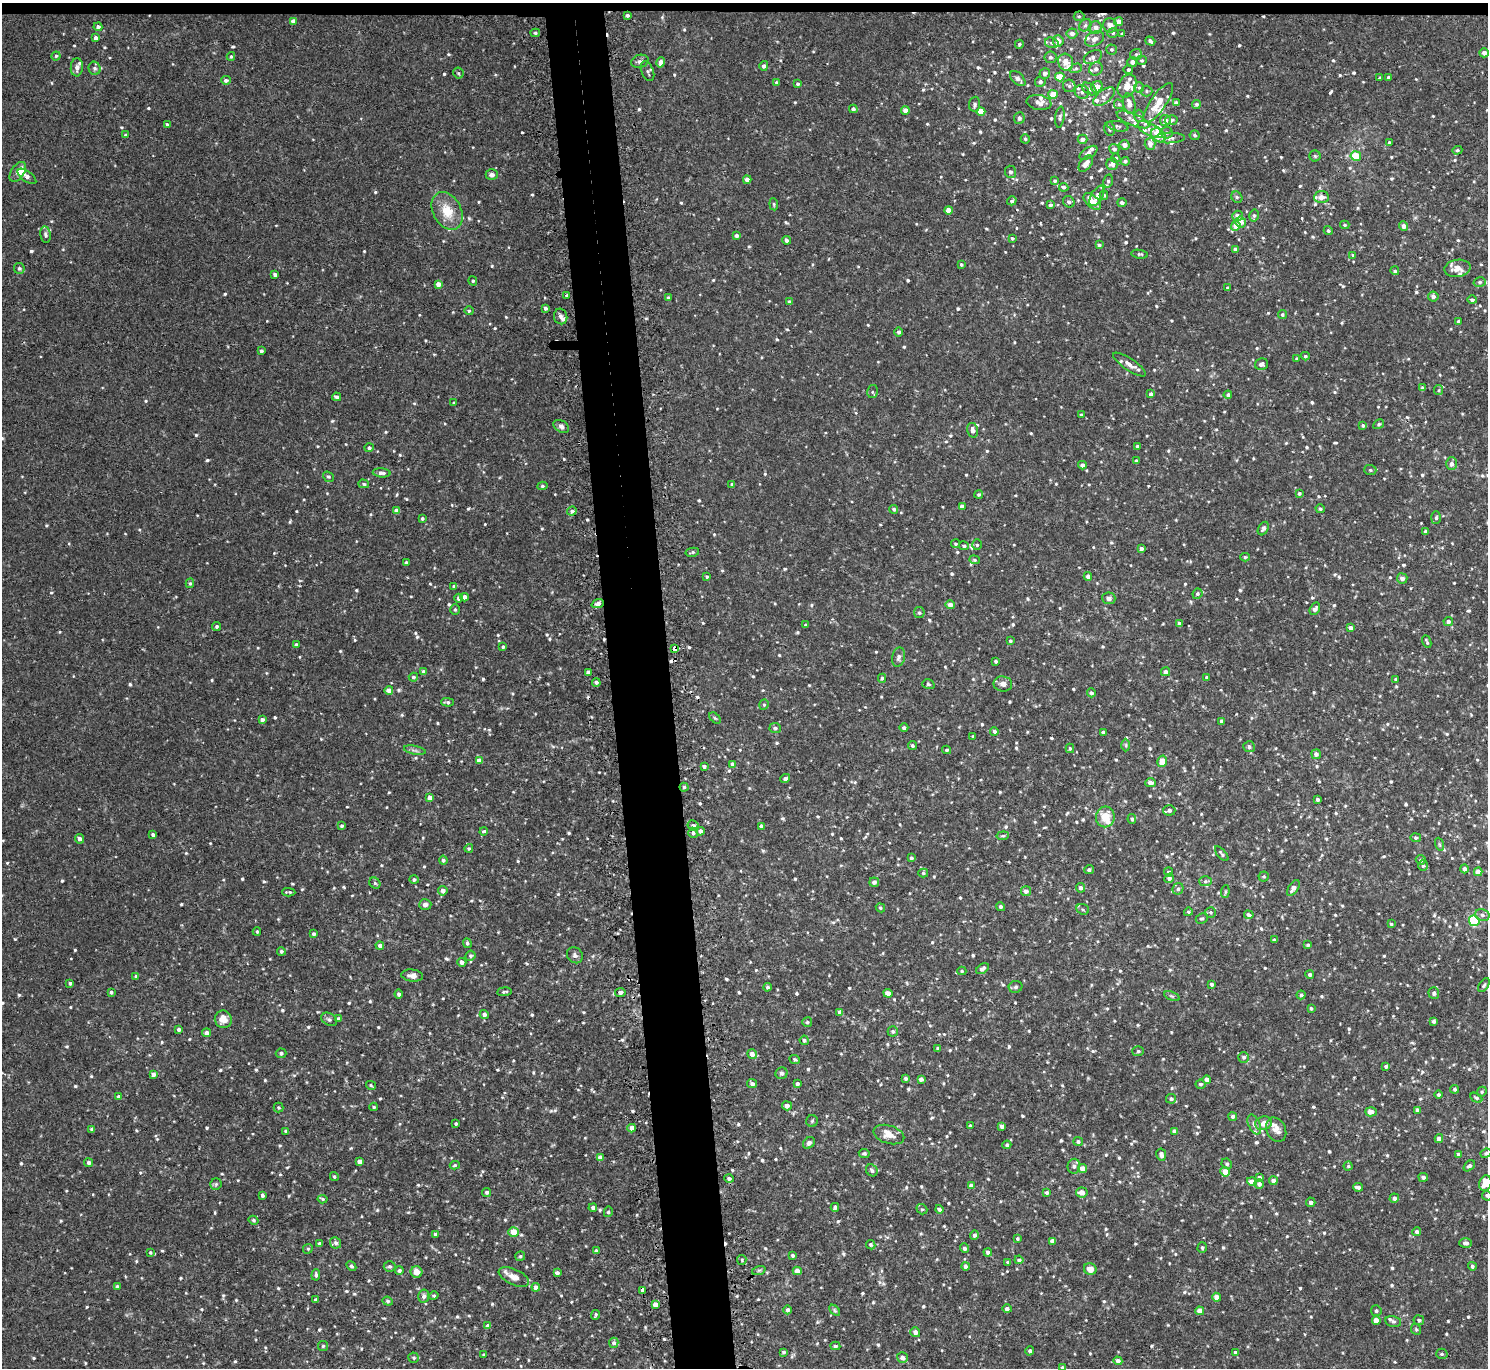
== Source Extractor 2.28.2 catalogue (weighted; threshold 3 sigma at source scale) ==
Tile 2 of 3 x 3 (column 2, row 1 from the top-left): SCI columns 1514-2999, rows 2864-4229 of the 4514 x 4445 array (HDU 1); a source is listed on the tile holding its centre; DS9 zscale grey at full resolution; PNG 1490 x 1370 px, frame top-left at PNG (2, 3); each listed source drawn as its Kron ellipse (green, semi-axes under 4 px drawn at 4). Shown black and unused: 5% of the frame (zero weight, under 2 of 3 exposures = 3% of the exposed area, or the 3 px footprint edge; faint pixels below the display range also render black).
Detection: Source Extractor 2.28.2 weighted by HDU 2 'WHT'; one run over the whole footprint, this tile lists its part. Background 0.0229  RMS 0.0074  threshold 0.0333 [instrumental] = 3 sigma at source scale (4.5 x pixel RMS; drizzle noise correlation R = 1.50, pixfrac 1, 0.05/0.05 arcsec/px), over >= 5 px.
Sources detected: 1018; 8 cosmic-ray / hot-pixel residue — neither listed nor drawn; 36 inside a brighter listed object's ellipse — not listed separately; of the other 974, all 500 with FLUX_AUTO >= 1.02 (the completeness limit of this list) listed and drawn (474 fainter detections not listed), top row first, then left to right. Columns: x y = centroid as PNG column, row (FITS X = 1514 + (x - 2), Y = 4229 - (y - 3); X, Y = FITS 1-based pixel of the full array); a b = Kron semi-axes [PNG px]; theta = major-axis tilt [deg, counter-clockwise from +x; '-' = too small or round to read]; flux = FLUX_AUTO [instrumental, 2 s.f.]
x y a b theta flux
627 15 4 4 - 1.5
1079 16 5 5 - 1
293 21 4 4 - 2.4
1119 22 4 4 - 3.5
1085 25 7 5 45 1.7
1110 25 7 7 - 4
98 27 4 4 - 1.8
1096 27 6 6 - 3.9
535 33 5 4 - 1.3
1072 33 5 5 - 3
1113 33 5 5 - 1.3
1122 34 4 3 - 1.4
96 38 4 3 - 2.6
1095 39 10 7 29 3.6
1058 41 5 5 - 5.9
1150 41 5 3 - 1.4
1052 43 7 5 -15 1.6
1019 44 4 4 - 1.1
1111 49 5 5 - 1.1
1484 53 5 4 - 3.2
1136 54 6 5 - 1.4
56 56 4 4 - 1.1
231 56 4 3 - 1
1050 57 6 6 - 1.8
1093 57 10 6 28 2.4
640 61 9 6 17 2.2
1142 61 5 5 - 1.1
661 62 5 4 - 5.2
1066 62 9 7 -65 6.4
1132 62 5 5 - 2.9
764 66 5 4 - 2
77 67 9 6 85 3.7
95 68 7 6 - 1.7
1076 68 6 4 17 1.3
1096 69 7 6 - 2.7
1128 70 5 4 - 1.5
647 71 10 6 -67 1.6
458 73 5 5 - 1.1
1045 73 5 5 - 3
1060 77 4 4 - 11
1388 77 3 3 - 1.3
1380 78 3 3 - 1
1018 79 9 5 -44 3.1
226 80 5 4 - 2.5
776 82 4 4 - 1.1
1040 82 5 5 - 2
798 84 3 3 - 1.2
1069 86 6 6 - 1.7
1127 86 12 8 64 7.4
1097 87 6 5 - 7.9
1139 87 5 5 - 1.3
1089 89 8 5 -36 1.8
1146 91 6 5 - 1.2
1082 92 7 6 - 3
1053 94 4 4 - 11
1104 97 12 6 37 3.7
1039 102 12 7 -10 4.3
1158 103 23 8 55 12
1176 103 4 4 - 2.7
975 104 7 5 85 1.9
1119 104 5 4 - 1
1129 104 10 6 -77 5.2
1196 104 4 4 - 1.6
853 109 4 4 - 1.9
905 110 4 4 - 4.7
981 112 4 4 - 9.7
1139 116 6 5 - 1.5
1060 117 10 4 82 1.8
1019 118 6 5 - 2.3
1133 119 17 6 -23 4
1165 120 5 5 - 4.5
1171 120 6 5 - 2
167 125 3 3 - 1.2
1118 126 11 5 -11 2
1109 129 7 5 -76 1.7
1150 130 14 6 -27 4.2
1166 133 6 6 - 1.4
125 135 4 3 - 1.1
1158 135 8 6 -41 9.4
1195 135 5 5 - 1.4
1170 138 15 5 2 3.1
1025 139 4 4 - 1.1
1082 139 5 4 - 2.7
1389 143 3 3 - 1
1150 144 6 5 - 4
1125 145 5 5 - 3.2
1114 149 5 5 - 2.2
1457 150 5 4 - 1
1089 153 10 5 33 2.3
1315 156 5 5 - 1.2
1356 156 5 5 - 18
1116 158 5 4 - 1.5
1125 161 4 4 - 1.5
1086 164 9 5 54 5.1
1112 164 6 6 - 3.8
18 172 11 6 55 5.7
1010 172 6 5 - 2
492 175 6 5 - 2.4
27 176 11 5 -36 2.7
747 180 4 4 - 4.4
1055 181 4 3 - 1.5
1108 181 7 4 77 1.5
1064 187 5 4 - 1.6
1104 195 5 4 - 1
1097 196 11 6 61 3
1237 197 6 5 - 1.2
1321 197 7 6 - 5.7
1012 201 5 4 - 1.4
1092 201 10 6 -42 9.3
1069 202 6 5 - 1.8
1122 203 4 4 - 2
774 204 6 4 -82 1
1050 205 4 3 - 2.3
948 210 4 4 - 6.6
447 211 20 14 -61 15
1254 215 6 5 - 1.4
1238 216 5 5 - 4.5
1241 222 5 5 - 5
1345 225 4 3 - 1
1236 226 5 4 - 8.5
1404 226 4 4 - 3.9
1328 230 4 4 - 1.3
45 235 8 5 -81 1.8
736 236 4 3 - 2.1
1012 238 4 3 - 1.1
787 240 4 4 - 2.1
1099 245 4 3 - 1.4
1235 249 4 4 - 2
1140 254 8 4 -10 1.2
1353 255 4 3 - 1.2
961 264 4 3 - 1
19 268 5 5 - 1.3
1457 268 13 8 9 7.4
1395 271 4 4 - 1.2
275 274 4 3 - 1.8
473 281 5 4 - 1.1
1480 282 6 5 - 1.4
438 284 4 4 - 5
1228 288 3 3 - 1
567 295 4 4 - 1.5
1433 296 5 5 - 2.5
668 298 4 3 - 1.6
1472 300 5 4 - 1.5
789 302 3 3 - 1.2
545 308 3 3 - 1.8
469 311 5 4 - 1.3
1282 314 4 4 - 1.3
561 316 8 6 -76 2.3
1459 321 4 3 - 1.7
899 332 4 4 - 1.9
261 351 4 3 - 1.9
1305 356 4 3 - 1.1
1297 359 3 3 - 1.2
1129 364 19 6 -34 5.4
1261 364 7 5 13 2
1422 388 4 4 - 1.2
1439 390 5 4 - 1
872 392 6 5 - 1.4
1151 394 4 3 - 2
1228 395 4 4 - 1.7
337 397 4 4 - 2.7
454 403 4 3 - 1.1
1081 415 4 3 - 1.3
1379 424 6 4 31 1.2
561 426 8 5 -32 2.2
1363 426 4 3 - 1.2
973 430 7 5 -75 3.3
1138 446 3 3 - 2
369 448 4 4 - 1.6
1136 461 4 3 - 1.3
1451 464 6 5 - 2.6
1082 465 4 4 - 3.1
1370 470 6 5 - 1.2
382 473 9 4 -5 2.4
328 477 6 4 -39 1.1
364 484 5 4 - 1.2
732 484 4 4 - 1.2
542 486 5 4 - 1.2
1299 493 3 3 - 1.5
979 494 4 3 - 1.2
962 507 4 4 - 3.4
894 509 5 4 - 1.5
1320 509 4 4 - 1.2
397 510 4 4 - 4.6
572 511 5 4 - 2.1
422 518 4 3 - 1.2
1436 518 6 5 - 1.5
1263 529 7 5 61 1.9
1425 532 4 3 - 2
955 544 4 4 - 1.1
977 545 5 5 - 1.3
964 546 5 4 - 1.4
1141 549 4 4 - 2.7
692 552 7 4 11 1.3
1245 557 4 3 - 1.1
974 560 5 4 - 1.1
406 563 4 3 - 1.9
1088 576 4 4 - 2.6
707 577 4 4 - 1.1
1402 578 5 5 - 3.4
190 583 5 4 - 1.1
454 587 4 3 - 1.9
1197 594 5 4 - 1.6
464 597 4 4 - 3.8
459 598 4 4 - 1.8
1109 598 6 6 - 2.5
598 604 6 4 21 2.9
950 605 4 4 - 4.8
1315 609 7 4 58 2.4
455 610 5 4 - 1.1
919 613 5 5 - 1.4
1448 622 4 4 - 2.4
1179 624 4 4 - 3.4
806 625 3 3 - 1.4
217 626 5 4 - 1.4
1350 628 4 3 - 3.1
1010 641 3 3 - 1.1
1427 642 6 3 -68 1.1
296 645 4 3 - 1.9
503 647 3 3 - 1.1
675 649 4 4 - 6.8
899 657 10 6 77 2.5
996 661 3 3 - 1.5
424 672 4 4 - 2.3
589 672 3 3 - 1.9
1165 672 4 4 - 2.2
413 677 4 4 - 1.6
882 678 4 4 - 1.1
1207 678 4 3 - 1.7
1396 679 4 4 - 1.1
596 682 4 4 - 2
928 684 6 4 -17 1.3
1003 684 9 7 -8 3.4
389 690 4 4 - 4
1091 693 4 4 - 1.7
447 702 6 4 -1 1.3
764 705 5 4 - 1.1
715 718 7 4 -44 1.1
262 719 4 3 - 2.3
1222 721 4 3 - 2
775 728 6 5 - 1.7
904 728 4 4 - 1.5
994 731 4 4 - 2.2
1103 733 4 3 - 2.7
973 736 3 3 - 1.1
1126 745 6 4 -89 1.1
912 746 4 4 - 1.3
1249 747 6 5 - 1.9
1070 748 5 4 - 1
415 750 11 3 -11 1.7
947 750 4 3 - 1.3
1316 754 5 4 - 2.7
479 761 4 4 - 5.5
1162 761 6 5 - 10
733 764 4 4 - 2.7
704 766 3 3 - 2
785 779 5 4 - 1.8
1150 783 5 4 - 4.1
684 787 4 4 - 1.2
430 798 4 4 - 4.4
1317 800 4 3 - 1.6
1169 810 6 5 - 2.3
1105 817 10 9 - 12
1132 819 5 3 - 1.2
341 826 3 3 - 1.4
693 826 6 5 - 2.1
761 826 4 3 - 1.7
484 831 4 4 - 1.7
701 831 4 4 - 2.8
693 833 5 5 - 1.6
153 835 3 3 - 2
1003 836 6 4 8 1
1416 838 5 4 - 1.6
79 839 5 4 - 2.3
1439 844 6 4 -71 1.1
469 848 4 4 - 1.1
1222 854 9 4 -49 1.5
911 858 4 4 - 1.2
443 860 4 4 - 1.5
1421 860 5 4 - 1.4
1423 865 5 4 - 1.3
1464 869 4 4 - 2.4
1089 870 5 4 - 1.7
1169 872 4 4 - 1.4
1478 872 4 4 - 6.3
923 873 5 4 - 1.1
1264 876 5 5 - 1.1
1169 878 5 4 - 2.1
414 879 5 4 - 1.5
1205 881 6 5 - 1.4
874 882 5 4 - 2
375 883 6 5 - 1.4
1081 888 5 4 - 2.5
1293 888 9 5 56 3.4
1178 889 6 5 - 1.6
443 891 5 4 - 3
1026 891 5 5 - 3
289 892 6 2 -3 1.2
1225 892 6 4 85 1.1
425 904 6 5 - 2.5
1000 907 4 4 - 1.5
880 908 5 4 - 1.1
1083 909 6 5 - 1.3
1188 912 4 4 - 1.3
1210 912 5 5 - 1.2
1249 915 5 4 - 1.8
1482 915 7 5 -16 2.1
1202 919 6 4 26 1.2
1474 921 5 5 - 59
1391 924 4 4 - 1
257 932 4 3 - 1
314 934 3 3 - 1.3
1274 940 3 3 - 1.2
467 943 5 4 - 1.5
1308 945 4 3 - 1.1
380 946 4 4 - 2.4
281 951 4 4 - 1.5
575 955 9 7 -49 2.3
470 956 5 5 - 1.4
462 962 4 4 - 2.3
983 969 7 4 36 2.6
962 971 4 4 - 1.1
1310 974 4 4 - 2
136 976 3 3 - 1.4
412 976 11 6 -6 3.5
70 983 4 3 - 1.4
1211 984 4 3 - 1.7
1484 985 8 4 54 1.5
767 987 4 4 - 1.5
1016 987 7 6 - 1.5
111 992 3 3 - 1.2
504 992 7 3 6 1.2
620 992 5 4 - 1.7
888 993 4 4 - 6.3
1434 993 5 5 - 2.2
399 994 4 4 - 2.1
1301 995 4 4 - 1.4
1172 996 8 4 -22 1.1
1311 1008 4 3 - 1.2
840 1012 4 4 - 3
484 1014 4 4 - 2.4
338 1018 4 3 - 1.2
223 1019 9 8 - 7.5
329 1019 8 6 -29 1.7
1434 1021 4 3 - 1.6
807 1022 5 5 - 1.2
179 1030 3 3 - 2
893 1031 5 5 - 1.4
207 1033 4 4 - 3.3
804 1040 5 4 - 1.5
938 1048 3 3 - 1.5
1138 1051 6 5 - 1.3
281 1053 5 5 - 1.7
752 1054 5 4 - 4.6
1244 1057 5 5 - 1.8
795 1059 5 4 - 1.3
1386 1066 3 3 - 1.4
781 1073 6 5 - 1.8
153 1074 4 4 - 3.5
906 1078 4 4 - 1.5
921 1079 4 4 - 2.5
1207 1079 4 4 - 3.7
797 1083 3 3 - 1.6
752 1084 5 4 - 1.7
1200 1084 5 4 - 1.4
371 1085 5 2 - 1.3
1455 1089 4 4 - 1.4
1482 1092 5 4 - 1
1439 1095 4 4 - 1.3
118 1096 3 3 - 1.2
1476 1098 6 4 -29 1.4
1171 1099 5 5 - 1.6
787 1106 5 4 - 3.7
374 1107 4 3 - 1
278 1108 5 5 - 1.1
1417 1110 4 3 - 2.3
1371 1112 6 4 -1 4.7
1233 1116 4 4 - 1.7
812 1121 6 5 - 1.2
1264 1123 8 6 18 5.7
456 1124 3 3 - 1
1254 1124 10 6 -65 2.9
970 1126 3 3 - 1.7
1002 1126 4 4 - 2.6
632 1128 4 4 - 5.9
92 1129 4 4 - 2.5
1276 1130 13 9 -63 5.7
285 1131 4 3 - 1.2
1174 1131 4 4 - 2.1
889 1135 16 9 -16 7.5
1439 1139 4 4 - 4.2
1078 1142 5 4 - 1.4
809 1143 6 5 - 2.2
1007 1145 4 4 - 1.3
864 1153 5 4 - 1.3
1486 1153 5 4 - 1.3
1458 1154 4 4 - 1.5
1161 1155 6 5 - 2.7
600 1158 4 4 - 5
359 1161 4 4 - 3.3
89 1163 4 4 - 1.6
1227 1164 5 5 - 1.3
455 1165 5 4 - 1.1
1074 1166 7 6 - 2.3
1348 1166 4 4 - 1
1469 1166 6 4 38 1.8
1083 1169 4 4 - 6.6
872 1170 6 5 - 1.9
1225 1172 5 4 - 8.9
334 1176 5 4 - 1.1
1259 1177 3 3 - 1.5
1423 1177 5 4 - 1.9
729 1178 4 4 - 1.5
1273 1181 4 4 - 2.8
1252 1182 5 4 - 4.5
1485 1183 8 6 73 9.6
216 1184 6 5 - 1.1
1259 1184 5 4 - 2.3
971 1186 4 4 - 3.2
1358 1187 5 3 - 2.4
487 1192 4 4 - 1.6
1082 1192 6 5 - 5.1
1047 1193 4 4 - 1.5
262 1195 4 3 - 1.8
1487 1196 5 4 - 1.2
1394 1198 5 4 - 2.5
323 1199 5 4 - 1.2
1311 1202 5 4 - 2.4
835 1207 4 4 - 1.5
593 1208 4 4 - 2.4
922 1209 5 5 - 1.2
939 1209 4 4 - 1.9
608 1212 5 4 - 1.4
253 1220 5 4 - 1.1
513 1232 5 5 - 10
1417 1232 4 4 - 2.3
435 1234 4 4 - 1.5
974 1235 5 4 - 2
1017 1239 4 4 - 1.1
1052 1241 4 4 - 3.6
320 1243 4 3 - 1.8
336 1243 6 5 - 1.9
1466 1243 6 5 - 2.3
871 1245 5 4 - 1.2
964 1248 5 4 - 1.9
1202 1248 5 4 - 1.3
308 1249 5 4 - 1.1
596 1251 4 4 - 1.9
150 1252 4 4 - 1.1
988 1252 4 4 - 2.4
792 1255 4 3 - 1.4
520 1256 5 5 - 1
742 1260 5 4 - 1
1019 1260 4 3 - 1.3
1008 1262 3 3 - 1.3
351 1266 5 4 - 1.2
390 1266 6 5 - 1.3
965 1266 4 4 - 2
1472 1266 4 4 - 1.3
1090 1269 6 6 - 5.7
759 1270 7 4 19 1.4
399 1271 4 4 - 1.6
797 1271 4 4 - 4.8
416 1272 6 5 - 6.4
557 1273 4 4 - 2.4
316 1275 5 4 - 1.5
514 1277 16 8 -24 4.8
117 1287 4 4 - 1.7
536 1287 4 4 - 3.6
642 1290 4 3 - 5.1
424 1296 6 5 - 2.2
434 1296 5 4 - 1
1217 1297 4 4 - 5.4
315 1300 4 4 - 1.3
388 1301 5 4 - 1.1
655 1304 4 4 - 5
1007 1309 4 4 - 1.9
788 1310 4 4 - 1.8
835 1310 6 4 -45 1.2
1200 1311 4 4 - 6.3
1376 1311 5 5 - 1.6
596 1315 5 3 - 1.2
1376 1320 4 4 - 5.5
1419 1320 5 5 - 1.5
1393 1321 8 5 -12 1.7
488 1326 4 4 - 3.4
1416 1329 6 4 -66 1.1
915 1332 5 5 - 2.9
614 1343 5 4 - 2
323 1346 5 5 - 1
835 1346 5 3 - 1.3
1030 1351 4 4 - 1.7
783 1352 4 3 - 1.2
1235 1352 4 3 - 1
1442 1354 6 5 - 1.5
484 1355 3 3 - 1
414 1358 5 5 - 1.2
902 1358 5 5 - 3.8
1118 1361 4 4 - 3.2
1062 1368 3 3 - 1.2
Overlapping masked pixels (flux is a lower limit): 2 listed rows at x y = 675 649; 642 1290
Isophote crosses this tile's border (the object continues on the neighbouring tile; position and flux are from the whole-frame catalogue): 4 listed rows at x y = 1486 1153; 1485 1183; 1487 1196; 1062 1368
Unlisted compact peaks at least as high as the median listed source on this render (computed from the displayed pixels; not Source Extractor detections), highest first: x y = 564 459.